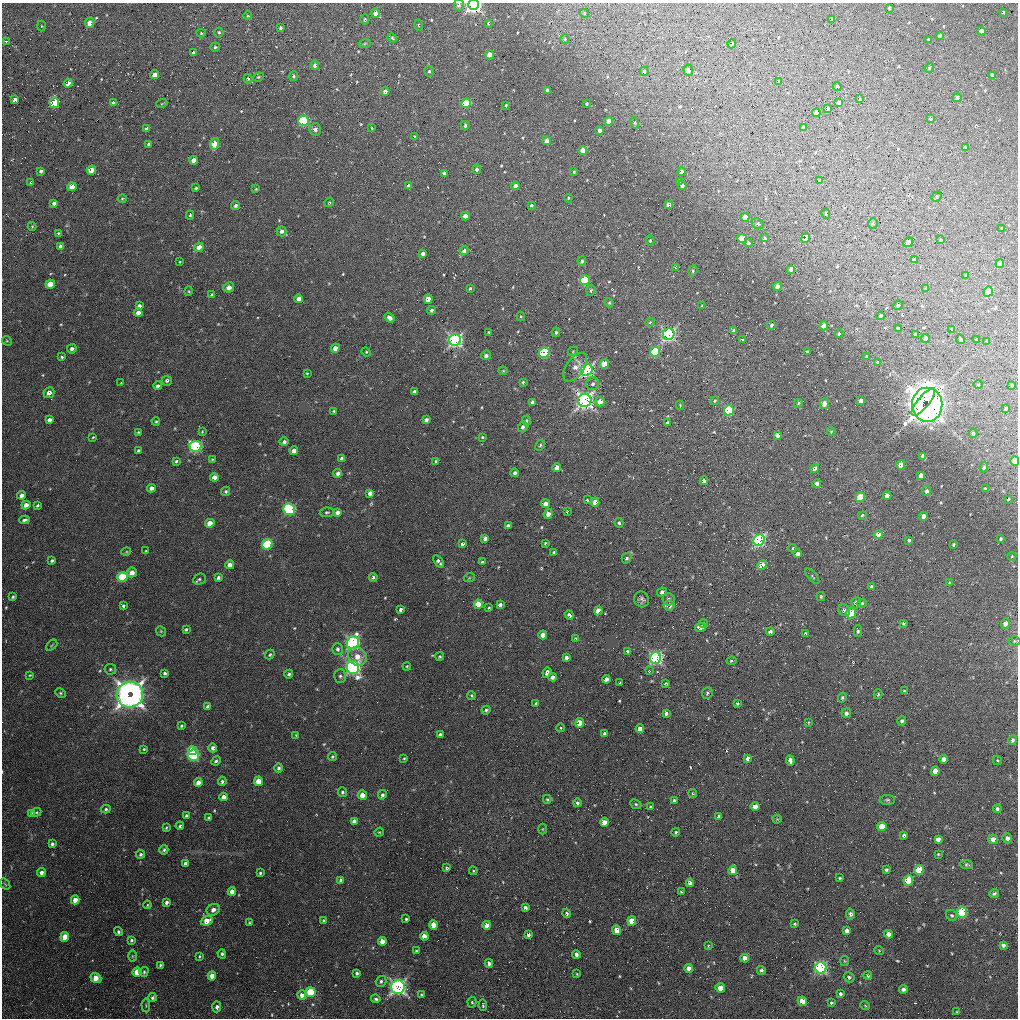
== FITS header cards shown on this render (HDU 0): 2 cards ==
NAXIS1  =                 1016 / length of data axis 1
NAXIS2  =                 1016 / length of data axis 2

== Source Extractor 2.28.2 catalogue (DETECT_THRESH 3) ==
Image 1016 x 1016 px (HDU 0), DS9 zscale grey, 1 PNG px = 1 image px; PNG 1020 x 1020 px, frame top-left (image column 1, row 1016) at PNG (2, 3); each listed source drawn as its Kron ellipse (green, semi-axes under 4 px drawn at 4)
Background 49.9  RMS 4.9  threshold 14.6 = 3 sigma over >= 5 px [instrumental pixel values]
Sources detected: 545; of the 545, the 500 brightest by FLUX_AUTO listed and drawn (45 fainter detections omitted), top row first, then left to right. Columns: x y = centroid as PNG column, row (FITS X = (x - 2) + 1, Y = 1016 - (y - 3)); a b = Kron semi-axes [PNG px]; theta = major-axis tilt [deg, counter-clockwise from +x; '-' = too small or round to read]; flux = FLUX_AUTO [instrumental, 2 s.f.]
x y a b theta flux
459 5 6 5 - 980
474 5 5 5 - 130000
889 8 4 3 - 400
1003 12 3 3 - 350
375 13 5 4 - 1700
584 13 5 3 - 300
248 16 4 3 - 300
365 19 5 4 - 390
832 19 4 3 - 850
90 23 5 4 - 2600
488 23 3 3 - 320
418 25 5 3 - 300
41 26 5 3 - 280
281 28 3 3 - 620
981 31 4 4 - 2000
201 33 5 4 - 410
219 33 5 5 - 550
939 36 3 3 - 440
392 38 5 4 - 370
565 39 4 4 - 400
928 40 3 3 - 370
6 41 3 3 - 360
365 43 6 4 19 490
732 44 4 3 - 1000
215 47 5 4 - 610
193 52 4 3 - 560
490 55 4 4 - 5100
315 65 4 4 - 1100
929 68 5 4 - 430
688 70 5 4 - 950
429 71 5 4 - 570
644 71 4 4 - 730
155 75 4 4 - 2600
992 75 4 3 - 890
294 76 5 4 - 540
258 77 5 3 - 410
248 79 5 4 - 440
779 81 4 3 - 310
68 83 5 4 - 2100
837 87 4 4 - 920
547 90 4 3 - 820
385 91 4 4 - 1700
957 98 4 4 - 900
15 99 4 4 - 1800
860 99 4 3 - 280
839 102 4 4 - 870
54 103 5 4 - 20000
114 103 4 4 - 1400
162 103 5 3 - 350
466 103 5 4 - 16000
587 104 3 3 - 420
506 105 4 4 - 370
827 109 4 3 - 1000
816 113 4 4 - 2500
931 119 4 4 - 560
304 121 5 5 - 28000
609 121 4 4 - 3200
635 123 5 3 - 320
465 125 4 3 - 570
803 127 4 3 - 730
147 128 4 3 - 1100
372 128 4 3 - 310
315 129 6 5 - 1100
600 130 4 3 - 1300
414 137 3 2 - 290
547 141 4 4 - 2100
149 144 3 3 - 660
214 144 6 4 74 5700
966 148 4 3 - 650
583 151 4 4 - 4500
194 160 4 4 - 2000
477 169 5 4 - 940
91 170 5 4 - 6700
41 171 4 3 - 700
574 172 3 3 - 380
682 172 4 3 - 1700
444 174 4 3 - 7200
820 180 4 4 - 460
679 182 3 2 - 360
31 183 3 3 - 520
682 185 4 4 - 1400
409 186 4 4 - 1800
515 186 4 4 - 1700
72 187 4 4 - 4500
196 188 3 3 - 470
256 189 3 3 - 360
937 197 5 4 - 510
568 198 4 3 - 420
122 199 4 4 - 360
329 202 5 4 - 370
54 203 4 3 - 770
531 205 3 3 - 510
669 205 4 4 - 2400
236 206 5 4 - 770
826 213 5 3 - 290
190 215 4 3 - 440
465 216 4 4 - 2800
745 217 4 4 - 4300
758 224 6 5 - 630
873 224 5 5 - 450
32 226 4 4 - 310
1002 228 3 3 - 480
282 231 5 5 - 1200
58 233 3 3 - 300
742 238 5 4 - 7500
764 238 4 4 - 630
806 238 5 4 - 5700
940 240 3 3 - 350
650 241 5 4 - 530
908 242 5 4 - 550
748 243 4 4 - 940
61 246 4 4 - 1100
199 247 5 4 - 2700
464 251 4 4 - 1300
423 253 4 4 - 1200
914 260 4 3 - 1400
582 261 5 4 - 580
180 262 3 3 - 270
1000 264 4 4 - 4500
676 267 4 3 - 500
791 269 4 4 - 1400
693 271 6 4 71 480
966 275 4 3 - 310
585 280 5 4 - 22000
50 284 5 4 - 5400
229 287 5 5 - 1300
777 287 4 4 - 1700
470 288 3 3 - 460
926 289 4 3 - 390
591 290 5 4 - 450
189 291 5 3 - 310
988 292 5 4 - 19000
212 295 4 4 - 860
299 299 4 4 - 1800
428 299 4 4 - 3100
609 303 4 4 - 350
898 305 5 4 - 730
139 306 4 4 - 1100
702 306 4 3 - 340
432 310 4 4 - 740
138 313 4 4 - 1700
521 316 5 4 - 370
880 316 4 3 - 1100
390 318 5 4 - 1600
650 322 4 4 - 380
772 325 4 4 - 560
824 326 4 4 - 3700
898 329 3 3 - 710
952 329 3 3 - 400
734 331 4 4 - 1100
489 332 4 3 - 320
556 332 5 3 - 570
669 334 6 5 - 74000
839 334 4 3 - 410
915 335 3 3 - 590
925 339 4 3 - 1900
960 339 5 3 - 3500
976 339 3 3 - 470
455 340 6 5 - 95000
742 340 3 3 - 400
7 341 5 4 - 380
987 341 3 3 - 790
335 348 4 4 - 2000
72 349 5 4 - 970
573 351 5 4 - 380
366 352 5 4 - 340
655 352 5 5 - 24000
807 352 3 3 - 520
544 353 6 5 - 20000
486 355 5 5 - 1100
866 356 3 3 - 340
62 357 3 3 - 430
877 362 4 3 - 370
604 364 5 4 - 7000
575 367 16 9 55 2900
587 370 6 5 - 98000
503 371 4 4 - 340
307 373 4 3 - 300
167 381 5 5 - 770
523 382 4 3 - 440
121 383 4 3 - 300
593 384 6 6 - 1000
978 385 5 3 - 310
1012 385 3 3 - 310
158 386 4 3 - 830
414 391 3 3 - 720
49 393 6 5 - 1600
585 400 7 6 - 140000
715 401 4 3 - 480
861 401 4 4 - 1500
532 402 4 3 - 1100
600 402 5 4 - 3400
923 402 17 5 50 180000
798 403 4 3 - 390
824 404 5 4 - 1700
680 405 5 3 - 330
927 405 17 15 -88 370000
1006 409 4 3 - 550
729 410 5 5 - 23000
333 411 3 2 - 320
49 420 4 4 - 1400
426 420 4 4 - 1000
156 421 4 3 - 370
526 421 5 4 - 510
667 422 4 3 - 340
523 427 5 4 - 850
202 431 4 3 - 320
138 432 3 3 - 320
831 432 4 4 - 340
973 433 5 4 - 800
778 435 4 4 - 1900
93 437 3 3 - 280
482 437 4 3 - 370
284 442 4 4 - 810
540 445 6 4 62 520
195 446 6 5 - 46000
138 450 4 3 - 500
294 451 4 4 - 2000
923 456 4 4 - 1600
212 459 4 3 - 340
342 459 4 4 - 1600
176 461 4 3 - 490
436 461 4 3 - 420
1015 461 5 4 - 6400
901 465 4 4 - 3300
557 467 4 4 - 2800
984 467 5 4 - 680
815 469 5 4 - 1700
338 473 4 4 - 1100
515 473 4 4 - 950
921 476 4 3 - 28000
214 477 4 4 - 2400
704 481 4 4 - 2200
817 483 4 4 - 970
151 488 4 4 - 1600
985 489 3 3 - 620
226 491 5 4 - 500
927 491 5 4 - 1000
370 493 4 4 - 1600
22 495 4 4 - 1600
887 495 4 4 - 2700
860 497 5 4 - 14000
1008 499 4 3 - 380
587 500 4 3 - 370
595 502 5 4 - 3700
546 504 4 4 - 2100
26 505 4 4 - 2100
37 505 4 3 - 520
289 509 6 5 - 41000
327 512 7 5 9 560
337 512 4 4 - 1400
567 512 3 2 - 300
548 514 4 4 - 2000
862 515 4 3 - 640
924 516 4 4 - 2200
24 520 5 3 - 700
210 523 4 4 - 3500
619 523 5 4 - 610
508 526 4 4 - 1000
878 535 4 4 - 3600
485 538 4 4 - 1100
1001 539 3 3 - 590
759 540 6 5 - 64000
909 540 4 3 - 620
545 543 3 3 - 410
267 544 6 5 - 19000
462 544 3 3 - 760
953 545 3 3 - 500
793 548 4 4 - 410
146 551 3 3 - 380
126 552 5 3 - 280
554 553 4 3 - 670
798 554 4 4 - 1200
1012 556 4 4 - 410
627 558 5 4 - 750
52 561 3 3 - 540
438 561 7 3 -53 1000
482 562 4 4 - 410
230 565 4 4 - 2400
762 565 5 4 - 5900
132 572 5 5 - 2700
812 576 9 3 -50 410
122 577 5 5 - 19000
373 577 4 4 - 700
218 578 4 3 - 780
469 578 5 3 - 370
199 579 6 5 - 630
949 583 4 3 - 300
871 586 3 3 - 440
662 592 5 4 - 1300
13 597 3 3 - 470
821 597 4 3 - 380
642 599 8 7 - 1000
669 599 6 5 - 930
856 603 5 5 - 1400
862 603 5 4 - 560
478 604 4 4 - 6400
500 605 4 3 - 1200
669 605 5 5 - 1700
123 606 3 3 - 570
489 608 3 2 - 350
401 610 4 3 - 970
844 610 6 5 - 1000
598 611 4 4 - 3100
851 613 5 5 - 15000
569 615 5 3 - 820
903 623 3 3 - 540
703 624 4 3 - 530
1005 624 5 4 - 2100
700 627 5 4 - 1900
186 629 3 3 - 500
161 631 5 4 - 400
770 631 4 4 - 1200
858 631 6 4 -90 610
806 634 4 3 - 500
543 635 4 4 - 3000
576 639 4 4 - 450
1014 641 6 5 - 470
353 643 6 6 - 80000
52 645 7 3 42 320
337 649 6 5 - 810
627 651 3 3 - 420
270 655 5 3 - 390
440 656 4 4 - 410
357 657 10 8 -40 4200
566 657 4 3 - 1000
655 658 6 5 - 73000
731 661 5 4 - 480
407 666 4 3 - 280
353 667 6 6 - 100000
110 669 6 5 - 560
649 671 3 3 - 300
547 672 5 3 - 880
165 673 3 3 - 690
289 674 4 4 - 560
30 675 4 3 - 320
340 676 7 6 - 840
553 677 4 4 - 1300
606 679 4 4 - 1900
620 683 3 2 - 290
665 683 3 3 - 370
904 691 4 4 - 410
60 693 5 3 - 450
707 693 6 5 - 620
878 694 5 4 - 460
130 695 13 13 - 230000
471 695 4 4 - 360
842 698 5 4 - 550
737 703 4 4 - 520
536 704 4 3 - 630
208 707 4 4 - 1300
486 710 4 3 - 470
666 713 4 3 - 750
846 713 5 4 - 1300
902 721 5 4 - 800
808 722 4 3 - 280
579 723 5 4 - 5600
181 726 4 3 - 430
561 728 4 3 - 270
640 729 4 4 - 2200
440 734 3 3 - 610
605 734 4 4 - 1100
296 735 3 3 - 280
1012 740 5 4 - 760
213 748 4 4 - 1100
144 749 4 3 - 280
192 751 4 4 - 10000
193 755 6 5 - 31000
332 756 4 4 - 500
404 758 4 3 - 300
748 758 4 3 - 1300
943 759 4 4 - 2000
790 760 5 4 - 1700
997 760 5 4 - 420
216 761 5 4 - 670
279 768 4 4 - 790
935 771 4 4 - 3400
222 781 5 4 - 660
259 781 4 4 - 5500
198 782 4 4 - 2200
342 792 5 4 - 570
693 793 4 3 - 310
362 795 5 4 - 3300
382 795 5 4 - 720
224 797 4 4 - 2100
547 799 4 4 - 360
674 800 3 3 - 490
887 800 7 5 0 590
577 803 4 4 - 760
636 804 6 4 -23 530
755 806 4 4 - 1700
651 807 3 3 - 670
106 809 5 4 - 510
997 809 4 4 - 690
36 812 5 4 - 390
31 813 4 3 - 400
186 815 4 3 - 490
719 816 4 3 - 880
208 818 3 3 - 530
777 819 4 4 - 320
354 821 4 4 - 1900
604 822 4 4 - 2300
180 826 4 3 - 640
882 827 5 4 - 6900
166 828 3 3 - 330
543 829 5 3 - 270
379 832 5 4 - 330
676 832 4 4 - 490
904 835 4 3 - 630
1007 838 5 5 - 1300
938 839 4 4 - 1700
993 839 5 5 - 2600
52 844 3 3 - 700
164 850 5 3 - 530
141 854 4 4 - 550
938 854 4 3 - 300
185 863 4 3 - 780
967 864 6 4 -5 530
446 868 3 3 - 460
733 870 4 4 - 4100
886 870 3 3 - 550
919 870 5 5 - 13000
473 871 4 4 - 350
41 872 4 4 - 1200
260 873 3 3 - 460
840 878 3 3 - 380
341 880 4 3 - 660
908 880 5 5 - 15000
690 883 4 4 - 1300
5 884 6 3 -53 320
232 891 4 4 - 2500
681 892 3 3 - 340
994 894 5 4 - 650
75 900 4 4 - 3200
166 902 4 3 - 940
147 905 4 4 - 300
525 907 4 3 - 1100
213 910 7 5 26 1300
962 912 5 5 - 24000
567 913 4 3 - 580
850 914 5 4 - 810
952 915 6 5 - 610
406 919 3 3 - 430
207 921 6 4 22 4800
323 921 4 4 - 420
632 921 5 4 - 6600
249 923 4 3 - 320
795 924 4 3 - 410
433 925 4 4 - 5700
487 925 4 4 - 4500
617 930 5 4 - 4500
847 931 4 4 - 1700
118 932 5 4 - 660
889 934 4 4 - 1900
528 935 4 3 - 1100
424 936 4 4 - 3500
65 937 5 4 - 5300
131 940 3 3 - 600
382 941 4 4 - 2900
1003 945 4 4 - 910
708 946 4 3 - 300
879 950 5 3 - 280
416 951 4 4 - 390
222 954 5 4 - 560
576 954 4 3 - 1200
132 956 6 4 -90 390
199 956 4 3 - 370
745 958 4 4 - 2400
844 961 5 3 - 290
489 963 4 3 - 920
160 965 4 3 - 420
689 968 4 4 - 2600
821 968 6 5 - 70000
761 970 4 4 - 550
137 972 5 4 - 6300
144 972 5 4 - 450
357 973 4 3 - 640
577 974 4 3 - 290
212 976 4 4 - 3000
868 976 4 3 - 450
849 977 5 4 - 710
96 978 6 4 -36 5300
381 981 5 5 - 740
398 987 7 7 - 100000
720 988 4 4 - 4800
903 989 4 4 - 800
311 992 5 5 - 14000
840 994 4 3 - 730
302 995 4 4 - 2100
421 995 3 3 - 370
152 997 4 4 - 770
376 999 4 4 - 620
802 1001 5 4 - 5600
472 1002 5 4 - 420
831 1003 3 3 - 540
146 1005 7 3 -85 370
483 1005 6 3 -80 430
865 1005 5 3 - 290
217 1007 5 4 - 1100
957 1012 3 3 - 280
At the frame edge (FLAGS 8, measured only in part): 3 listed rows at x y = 459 5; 474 5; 1015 461
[45 fainter detections neither listed nor drawn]

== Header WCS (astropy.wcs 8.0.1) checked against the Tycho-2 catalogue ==
Header WCS as astropy/WCSLIB reads it (applying the file's SIP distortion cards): RA---SIN-SIP/DEC--SIN-SIP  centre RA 00:34:29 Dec +16:35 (8.62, +16.58 deg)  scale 2.76 arcsec/px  FOV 46.7' x 46.4'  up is -24 deg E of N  parity normal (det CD < 0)
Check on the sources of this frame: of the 60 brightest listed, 24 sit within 4.1 arcsec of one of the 42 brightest Tycho-2 stars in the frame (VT <= 12.63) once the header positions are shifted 0.42 arcsec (0.00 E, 0.42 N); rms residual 1.59 arcsec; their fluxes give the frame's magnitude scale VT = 22.16 - 2.5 log10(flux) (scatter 0.36 mag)
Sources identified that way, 24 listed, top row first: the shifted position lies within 4.1 arcsec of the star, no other Tycho-2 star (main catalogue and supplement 1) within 8.2 arcsec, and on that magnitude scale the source's flux lands within +1.5 / -3 mag of the star's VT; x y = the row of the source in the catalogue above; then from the Tycho-2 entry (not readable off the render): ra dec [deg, ICRS J2000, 3 dp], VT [Tycho-2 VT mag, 2 dp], TYC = Tycho-2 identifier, HIP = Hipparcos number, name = IAU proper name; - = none
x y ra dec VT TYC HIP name
474 5 8.487 +16.944 10.30 1187-480-1 - -
54 103 8.826 +17.006 11.07 1187-142-1 - -
466 103 8.524 +16.877 12.63 1187-235-1 - -
304 121 8.649 +16.916 11.06 1187-1162-1 - -
988 292 8.202 +16.584 11.29 1187-1203-1 - -
669 334 8.449 +16.653 9.87 1187-802-1 - -
455 340 8.607 +16.716 9.69 1187-173-1 - -
655 352 8.465 +16.645 11.71 1187-1160-1 - -
544 353 8.546 +16.679 11.79 1187-251-1 - -
604 364 8.506 +16.653 12.17 1187-397-1 - -
587 370 8.520 +16.654 9.93 1187-681-1 - -
585 400 8.532 +16.633 10.22 1187-569-1 - -
195 446 8.831 +16.722 10.47 1187-78-1 - -
860 497 8.361 +16.480 11.94 1187-1084-1 - -
289 509 8.783 +16.649 10.54 1187-92-1 - -
759 540 8.449 +16.482 11.52 1187-821-1 - -
267 544 8.810 +16.631 11.02 1187-922-1 - -
762 565 8.455 +16.464 12.59 1187-1291-1 - -
353 643 8.779 +16.536 10.97 1187-452-1 - -
655 658 8.562 +16.432 10.19 1187-550-1 - -
353 667 8.787 +16.519 9.12 1187-1155-1 - -
130 695 8.959 +16.569 7.36 1187-863-1 2815 -
821 968 8.542 +16.166 10.00 1187-798-1 - -
398 987 8.857 +16.283 10.06 1187-357-1 - -